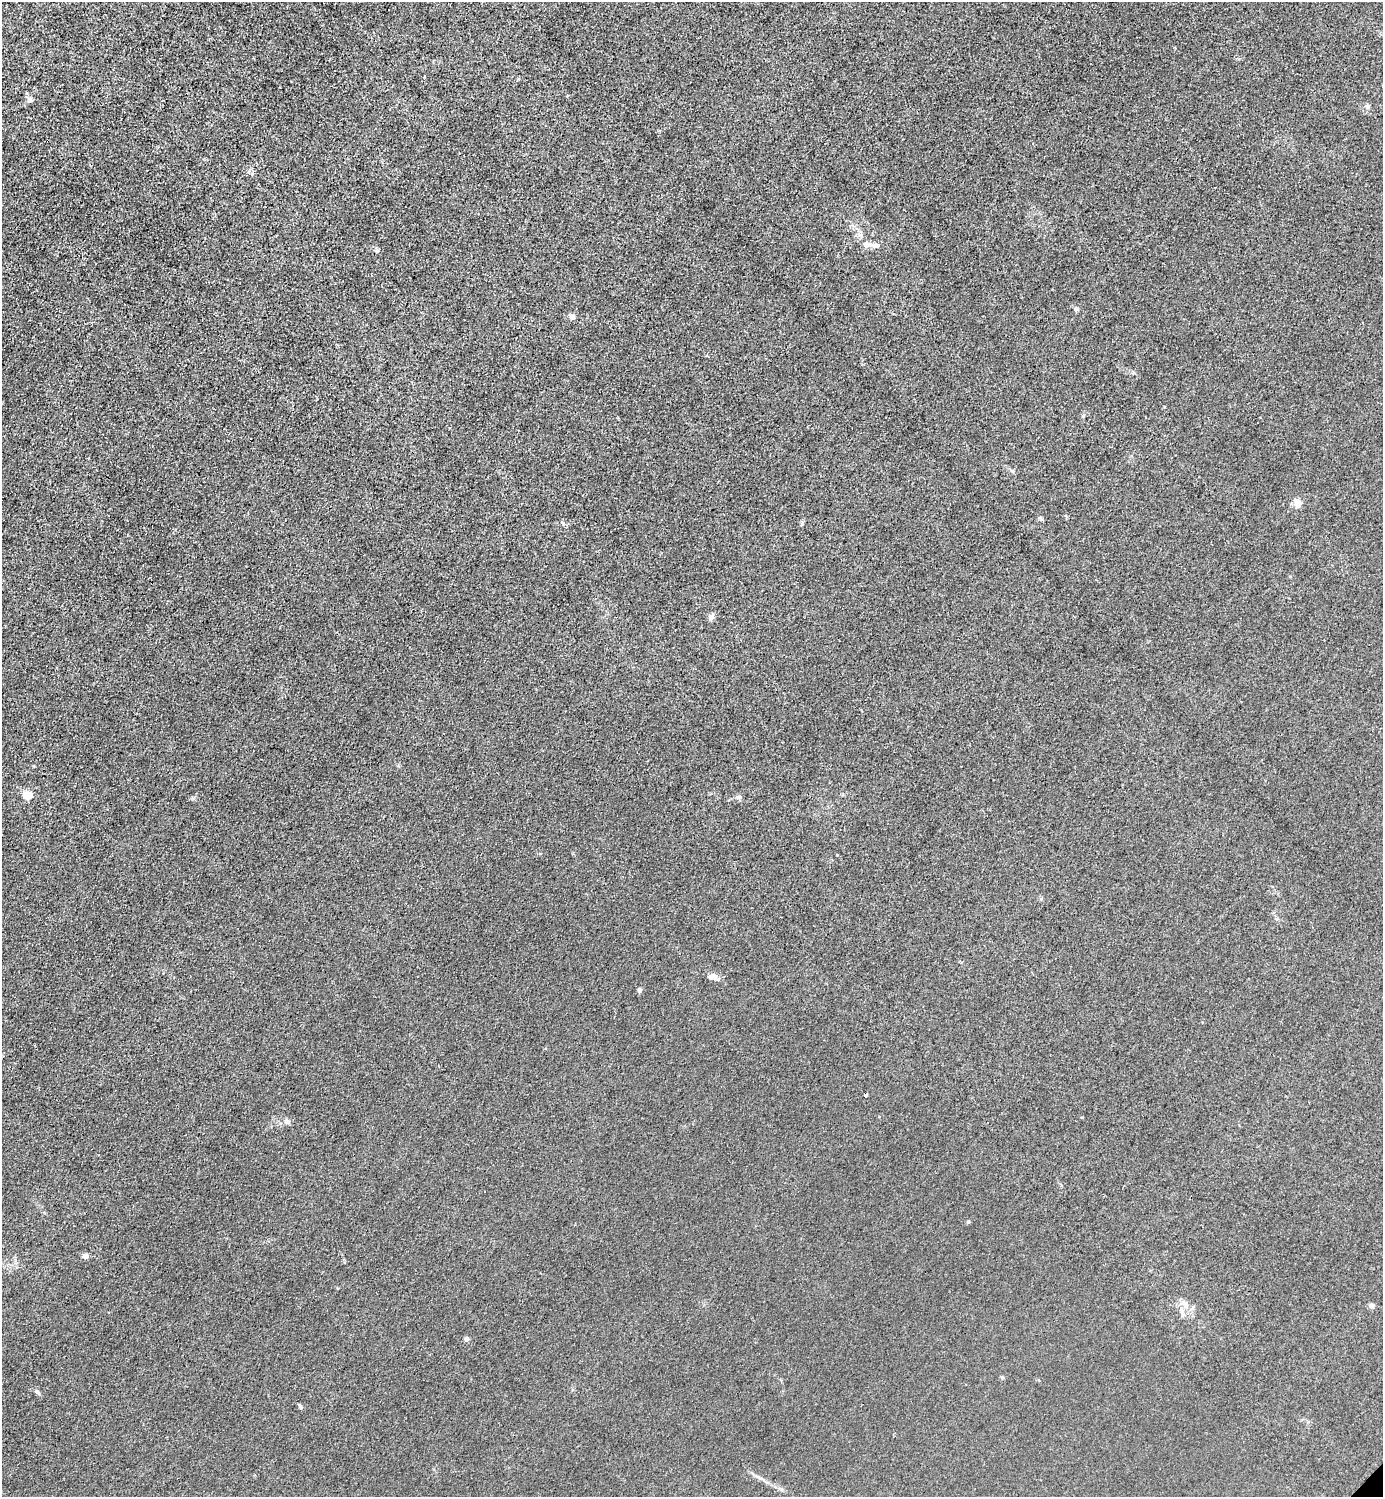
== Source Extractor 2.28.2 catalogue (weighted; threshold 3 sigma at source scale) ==
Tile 11 of 4 x 4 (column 3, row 3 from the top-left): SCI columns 3065-4445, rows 1498-2992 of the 5985 x 5985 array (HDU 1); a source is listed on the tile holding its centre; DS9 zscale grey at full resolution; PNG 1385 x 1499 px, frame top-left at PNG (2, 2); no overlay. Shown black and unused: <1% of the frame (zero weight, under 3 of 4 exposures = <1% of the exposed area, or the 3 px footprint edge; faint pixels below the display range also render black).
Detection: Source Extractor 2.28.2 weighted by HDU 2 'WHT'; one run over the whole footprint, this tile lists its part. Background 0.0211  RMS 0.0061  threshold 0.0276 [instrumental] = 3 sigma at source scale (4.5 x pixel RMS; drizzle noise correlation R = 1.50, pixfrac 1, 0.05/0.05 arcsec/px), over >= 5 px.
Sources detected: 25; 1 inside a brighter listed object's ellipse — not listed separately; the other 24 listed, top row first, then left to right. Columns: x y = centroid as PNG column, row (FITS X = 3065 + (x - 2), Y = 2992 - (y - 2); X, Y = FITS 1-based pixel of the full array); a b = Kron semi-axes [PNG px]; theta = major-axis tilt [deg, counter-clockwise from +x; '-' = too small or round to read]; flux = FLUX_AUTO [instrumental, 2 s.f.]
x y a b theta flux
30 99 8 7 - 1.8
1367 106 6 6 - 1.8
867 245 11 7 -7 3.7
377 250 6 5 - 0.99
1076 309 4 4 - 2.2
572 317 6 6 - 2.5
1012 471 6 5 - 1
1298 503 11 9 89 3.8
802 523 6 4 72 0.83
711 617 8 5 61 2.4
27 796 5 5 - 28
739 797 7 5 11 1.6
712 976 12 7 12 2.6
639 990 5 4 - 1.5
866 1095 4 3 - 2.8
287 1121 9 5 -26 1.5
968 1222 5 4 - 0.7
85 1256 7 6 - 2.3
1372 1305 6 6 - 1.8
1182 1312 16 5 -79 3.4
466 1339 4 4 - 3
1002 1378 5 5 - 0.79
37 1392 8 5 -29 1.4
300 1406 5 4 - 1.3
Overlapping masked pixels (flux is a lower limit): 1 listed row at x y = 866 1095